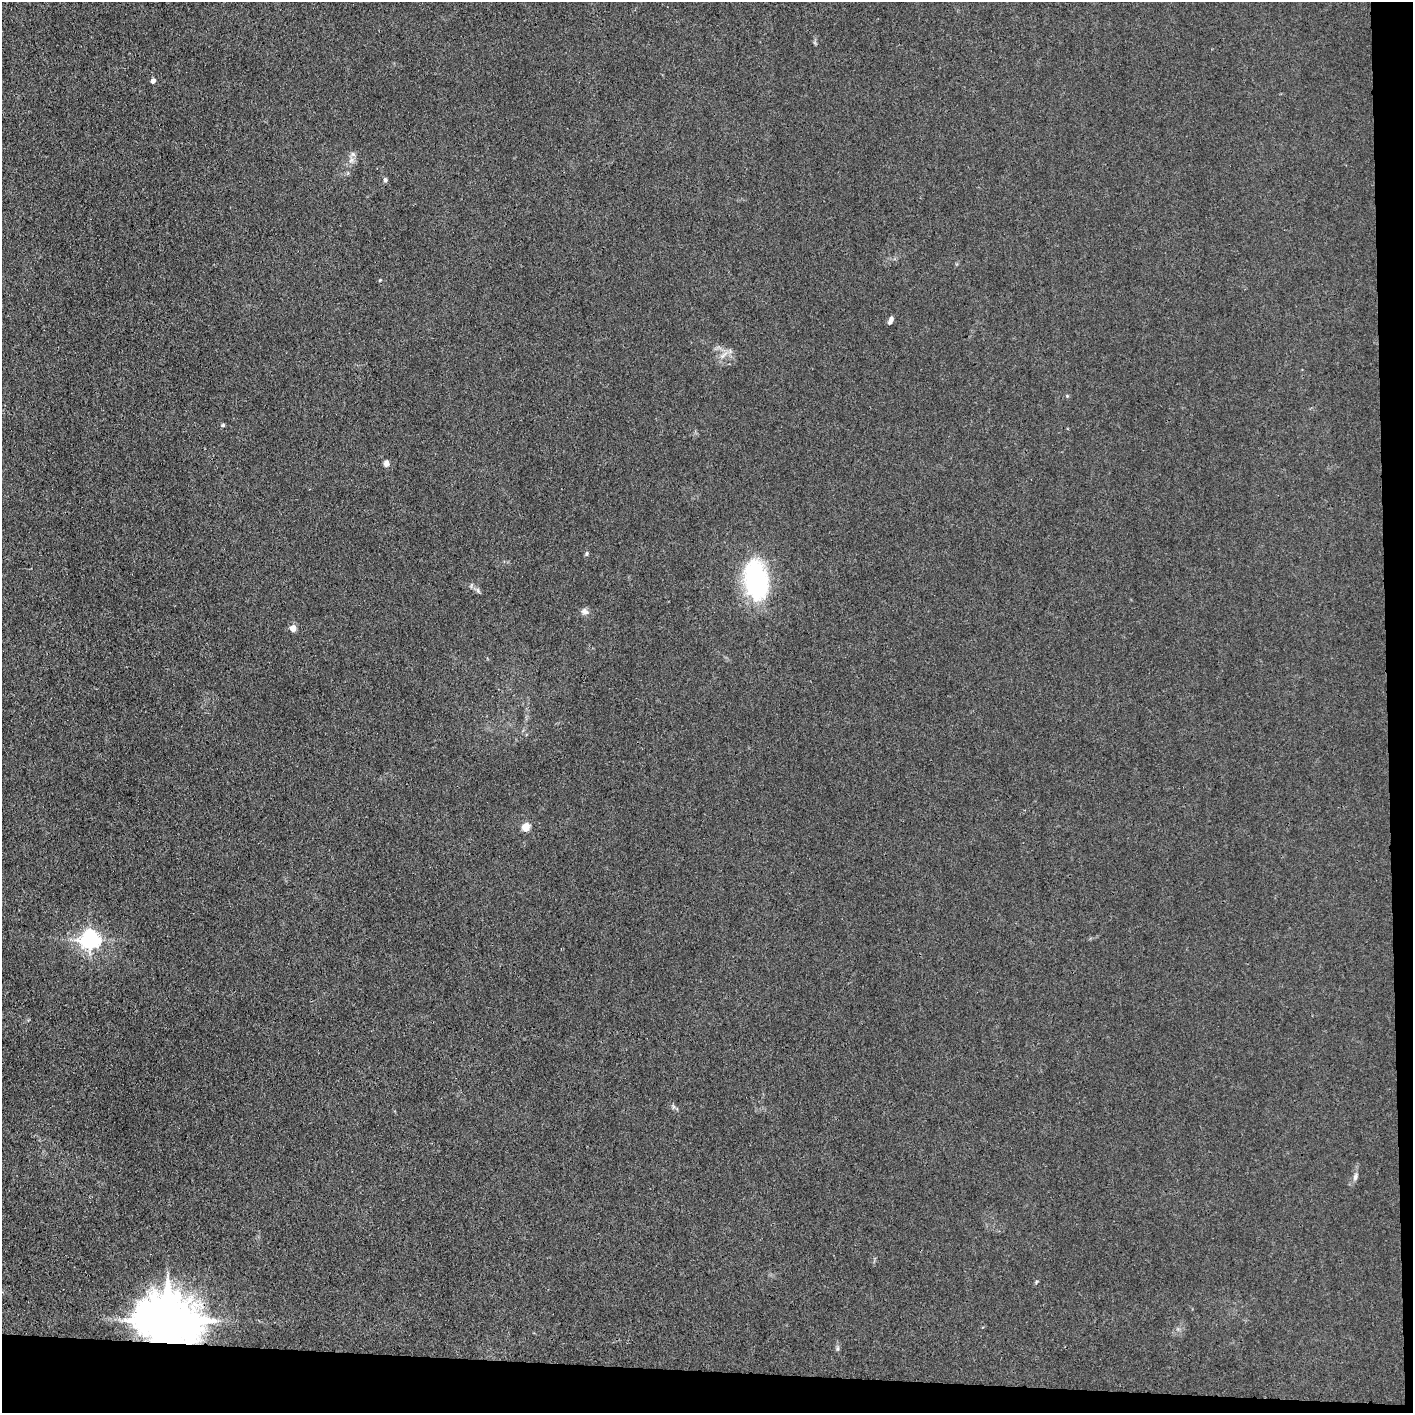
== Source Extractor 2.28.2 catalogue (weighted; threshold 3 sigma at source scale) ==
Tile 9 of 3 x 3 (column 3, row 3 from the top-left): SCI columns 2834-4244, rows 1-1411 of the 4257 x 4233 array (HDU 1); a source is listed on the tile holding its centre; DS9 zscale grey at full resolution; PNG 1415 x 1415 px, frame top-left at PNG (2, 2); no overlay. Shown black and unused: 5% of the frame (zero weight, under 3 of 4 exposures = <1% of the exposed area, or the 3 px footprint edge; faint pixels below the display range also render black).
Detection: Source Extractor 2.28.2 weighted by HDU 2 'WHT'; one run over the whole footprint, this tile lists its part. Background 0.0296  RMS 0.0053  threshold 0.0237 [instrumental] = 3 sigma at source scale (4.5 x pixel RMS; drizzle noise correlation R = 1.50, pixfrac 1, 0.05/0.05 arcsec/px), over >= 5 px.
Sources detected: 18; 1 inside a brighter object's white glare — not listed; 1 inside a brighter listed object's ellipse — not listed separately; the other 16 listed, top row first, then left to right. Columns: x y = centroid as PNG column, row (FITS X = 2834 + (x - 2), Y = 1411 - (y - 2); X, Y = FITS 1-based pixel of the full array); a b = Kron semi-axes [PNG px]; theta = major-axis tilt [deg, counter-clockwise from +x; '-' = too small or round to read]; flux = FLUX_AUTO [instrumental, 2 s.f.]
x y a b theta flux
153 81 5 4 - 2.4
351 160 8 6 44 1.9
385 180 6 5 - 1
891 320 8 4 67 2.3
723 355 15 5 40 2.5
223 425 5 4 - 0.78
386 463 7 6 - 2.5
586 554 7 4 84 0.82
756 580 46 28 -76 57
584 611 9 7 -18 2.3
293 628 5 4 - 7.4
526 827 5 5 - 17
90 940 7 7 - 270
1355 1177 11 5 72 1.8
1036 1282 6 3 71 0.57
168 1321 17 13 -11 3300
Overlapping masked pixels (flux is a lower limit): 1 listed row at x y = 168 1321